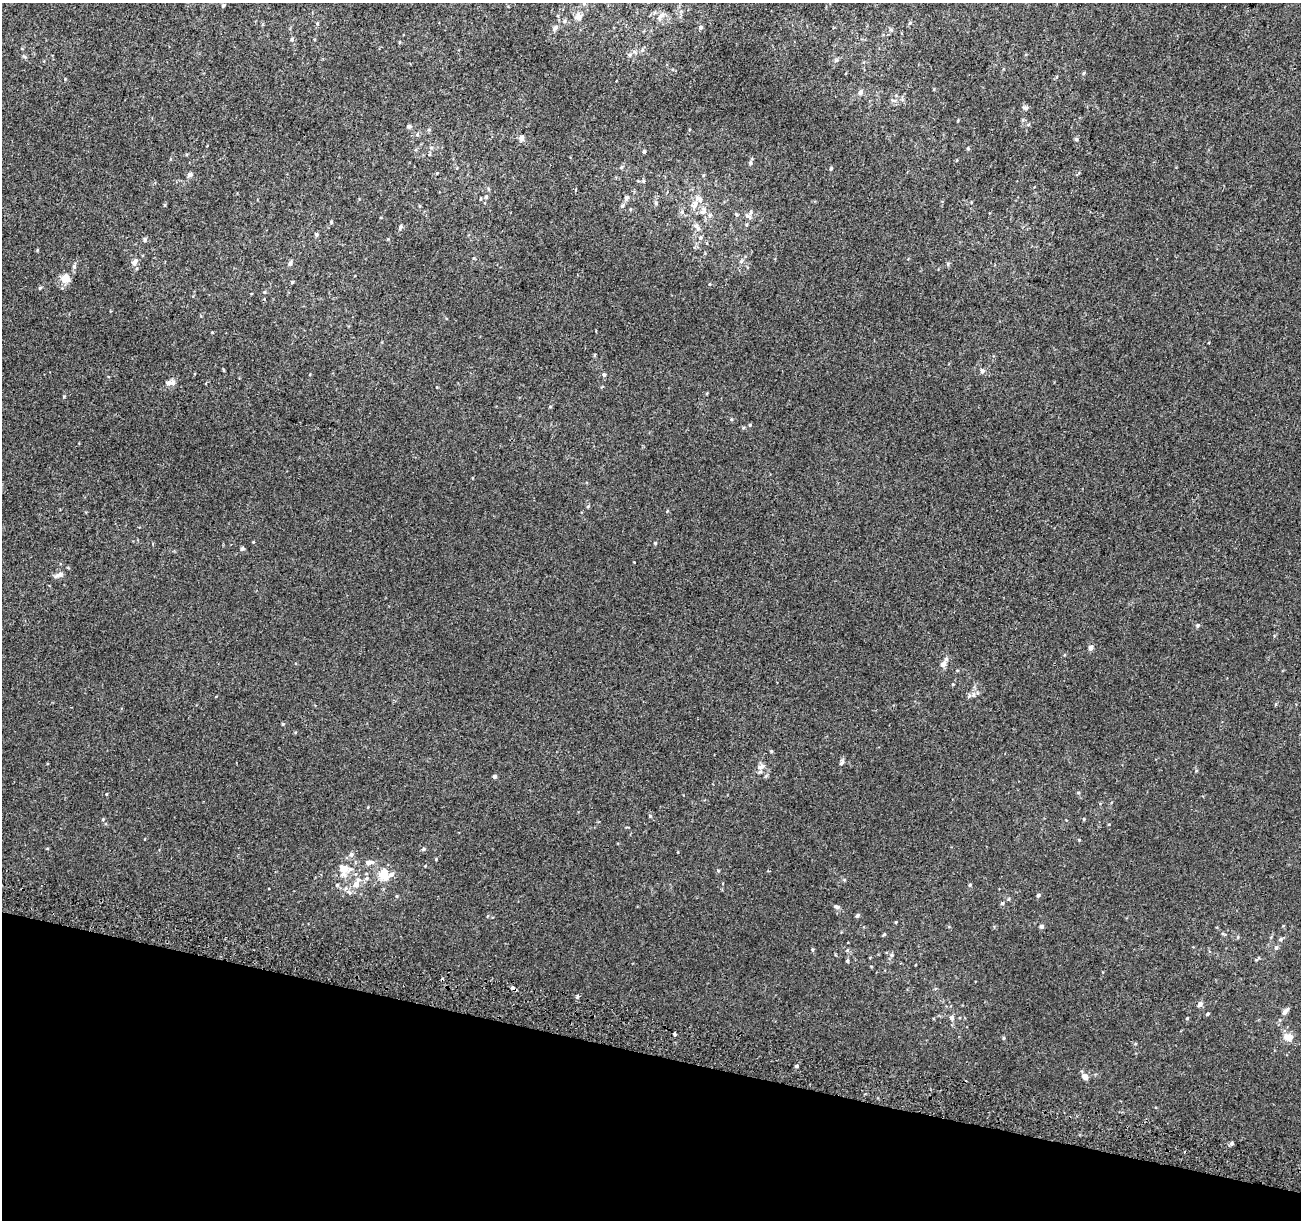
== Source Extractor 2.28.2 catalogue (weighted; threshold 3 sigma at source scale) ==
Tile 15 of 4 x 4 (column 3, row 4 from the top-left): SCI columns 2624-3922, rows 334-1551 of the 5231 x 5470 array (HDU 1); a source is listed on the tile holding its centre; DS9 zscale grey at full resolution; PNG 1303 x 1222 px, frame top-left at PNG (2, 3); no overlay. Shown black and unused: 14% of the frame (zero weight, under 2 of 3 exposures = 2% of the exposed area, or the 3 px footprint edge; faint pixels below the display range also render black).
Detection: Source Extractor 2.28.2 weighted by HDU 2 'WHT'; one run over the whole footprint, this tile lists its part. Background 0.00368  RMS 0.0054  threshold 0.0244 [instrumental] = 3 sigma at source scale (4.5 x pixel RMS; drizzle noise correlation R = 1.50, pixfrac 1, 0.0396/0.0396 arcsec/px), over >= 5 px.
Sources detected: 117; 8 inside a brighter listed object's ellipse — not listed separately; the other 109 listed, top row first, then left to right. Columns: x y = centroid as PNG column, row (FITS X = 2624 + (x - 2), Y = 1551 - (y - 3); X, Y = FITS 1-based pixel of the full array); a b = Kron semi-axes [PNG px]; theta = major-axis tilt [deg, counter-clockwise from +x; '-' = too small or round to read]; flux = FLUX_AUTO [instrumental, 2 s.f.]
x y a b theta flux
223 6 5 4 - 0.79
579 16 7 6 - 4.2
661 16 13 6 47 2.4
565 21 6 5 - 0.9
701 27 4 4 - 1.5
555 28 7 5 37 1.8
292 39 6 5 - 0.9
629 55 6 5 - 1.2
1084 73 5 3 - 0.56
860 92 7 6 - 1.6
1025 108 7 5 -20 1.5
409 126 5 5 - 1.1
417 134 6 5 - 0.85
522 138 7 6 - 2
1076 139 5 4 - 0.67
968 148 5 4 - 0.63
644 152 5 4 - 0.8
750 163 6 4 -89 0.9
831 168 4 3 - 0.71
190 175 8 6 19 1.4
644 181 6 4 -90 0.65
486 197 5 5 - 0.73
626 197 6 5 - 1.5
656 203 6 4 -48 0.7
694 204 12 9 64 4.3
165 205 5 3 - 0.47
630 209 5 3 - 0.48
703 211 11 8 75 2.9
736 214 6 4 -46 0.66
747 216 9 6 -45 1.7
331 222 5 4 - 0.56
746 225 5 4 - 0.59
696 226 10 6 -24 1.9
400 227 7 4 65 0.99
316 234 5 5 - 0.94
701 238 6 6 - 1.2
145 240 6 5 - 0.87
741 261 6 5 - 0.99
135 262 12 8 59 2.9
290 263 7 5 70 1.3
74 266 6 5 - 1.1
65 278 10 10 - 5.7
292 282 5 4 - 0.58
40 288 5 4 - 0.6
265 292 4 4 - 0.6
982 371 7 6 - 1.2
604 375 5 4 - 0.89
168 383 8 6 0 2
64 396 4 3 - 0.47
731 419 5 4 - 0.54
750 425 5 4 - 0.57
655 543 4 4 - 0.57
242 548 5 5 - 0.9
634 562 3 2 - 0.41
59 574 13 6 28 2.9
1198 625 6 5 - 0.99
1090 648 5 5 - 2.5
943 664 9 7 46 2.1
973 695 7 6 - 1.5
216 696 4 3 - 0.33
283 724 4 4 - 0.57
771 751 4 4 - 0.53
842 763 9 5 62 1.3
761 767 11 6 20 2.1
494 776 4 4 - 1.1
1078 793 5 3 - 0.5
106 794 4 3 - 0.4
650 816 4 4 - 0.55
103 819 5 3 - 0.5
1084 819 5 3 - 0.45
1079 840 5 3 - 0.44
424 849 6 4 90 0.64
351 854 7 6 - 1.6
436 859 5 3 - 0.45
369 862 9 6 10 3
344 869 14 10 -29 6.5
718 871 5 4 - 0.54
384 875 13 10 -67 11
366 878 6 5 - 1.2
356 884 9 7 75 3.6
337 885 5 5 - 0.82
970 885 4 4 - 0.66
349 892 8 4 -53 1.2
1038 895 5 4 - 1.1
1002 903 4 4 - 0.78
837 907 8 5 -21 1.4
857 915 5 5 - 0.89
896 922 5 3 - 0.42
1042 927 5 4 - 1.3
884 935 5 4 - 0.59
1281 939 6 5 - 0.95
1276 947 6 5 - 1.1
813 950 4 4 - 0.68
847 950 5 5 - 0.66
892 955 5 4 - 0.73
847 961 5 4 - 0.85
513 988 5 3 - 3
1200 1004 8 6 45 1.6
1285 1011 11 5 49 2.5
1208 1014 5 3 - 0.66
952 1018 7 6 - 1.6
1187 1018 4 3 - 0.49
674 1034 3 3 - 4.2
1288 1037 13 9 -14 4.3
1003 1038 5 3 - 0.58
1135 1044 5 3 - 0.47
797 1066 4 3 - 1
1085 1076 9 6 -41 2.4
1231 1143 5 5 - 1.1
Overlapping masked pixels (flux is a lower limit): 1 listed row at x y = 513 988
Unlisted compact peaks at least as high as the median listed source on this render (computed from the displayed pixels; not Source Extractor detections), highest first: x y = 577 996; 948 264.